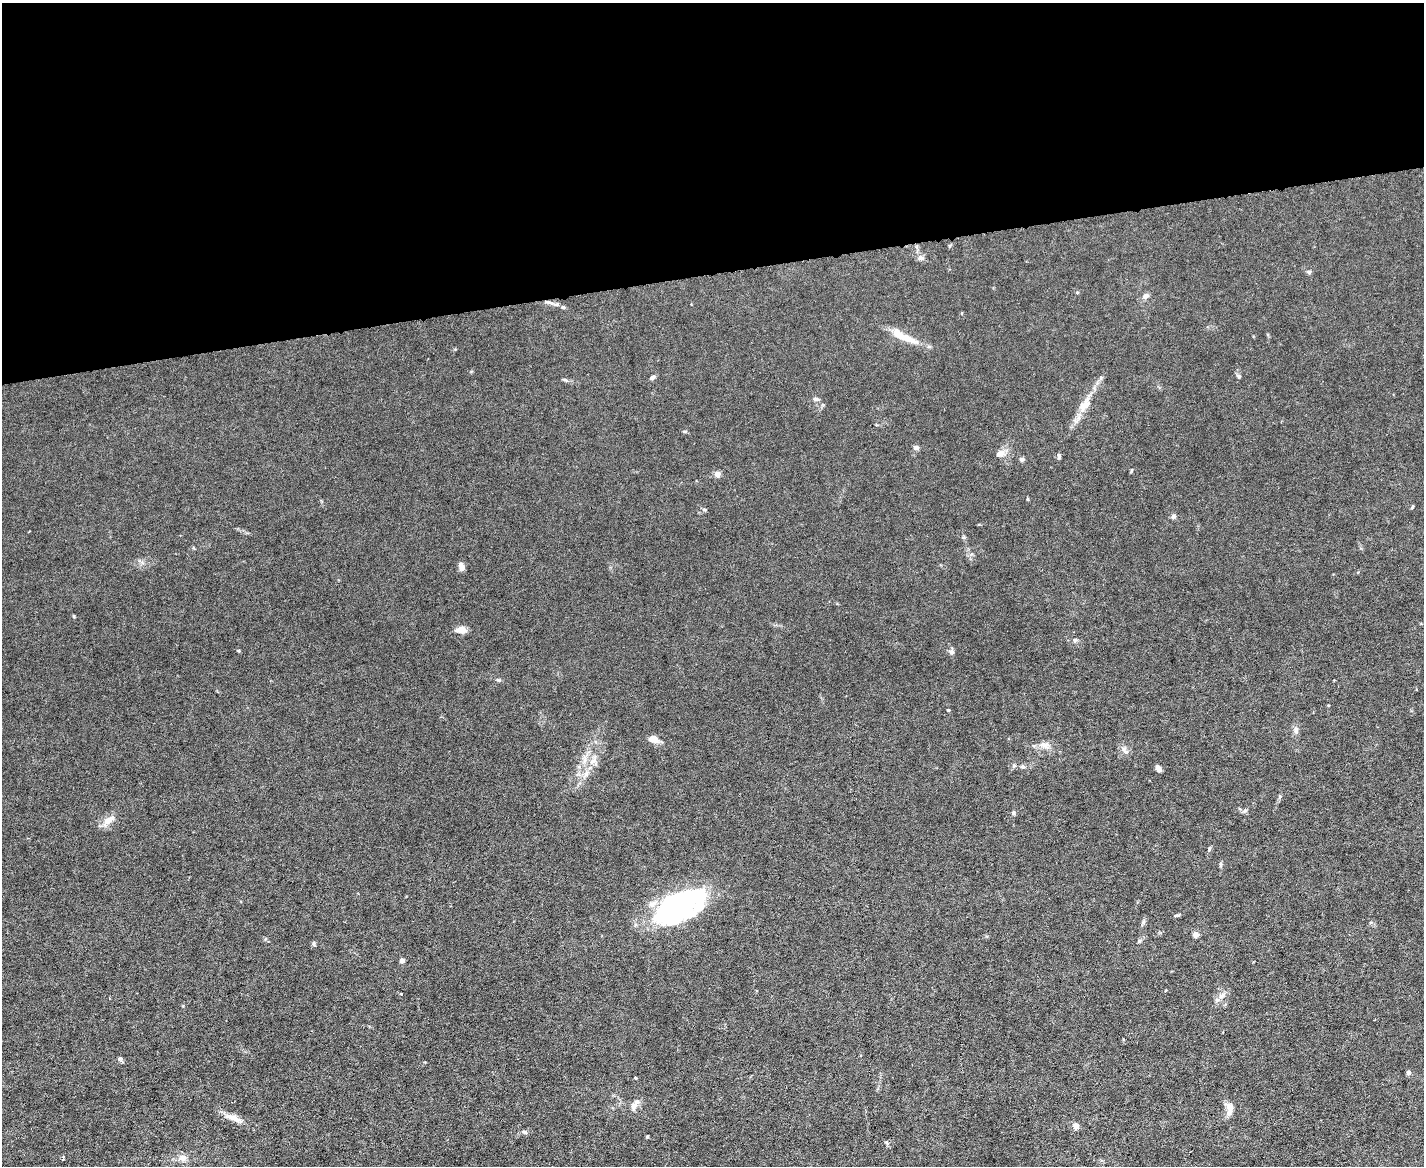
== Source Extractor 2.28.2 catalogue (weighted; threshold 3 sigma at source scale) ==
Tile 2 of 3 x 4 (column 2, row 1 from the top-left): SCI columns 1660-3081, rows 3493-4656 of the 4630 x 4656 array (HDU 1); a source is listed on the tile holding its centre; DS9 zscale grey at full resolution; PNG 1426 x 1168 px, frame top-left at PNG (2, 3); no overlay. Shown black and unused: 23% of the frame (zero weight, under 3 of 6 exposures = <1% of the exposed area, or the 3 px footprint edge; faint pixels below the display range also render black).
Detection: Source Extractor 2.28.2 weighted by HDU 2 'WHT'; one run over the whole footprint, this tile lists its part. Background 0.0197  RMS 0.0027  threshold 0.0112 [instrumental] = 3 sigma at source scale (4.09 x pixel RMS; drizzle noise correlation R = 1.36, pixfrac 0.8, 0.05/0.05 arcsec/px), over >= 5 px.
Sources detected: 64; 3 inside a brighter object's white glare — not listed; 3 inside a brighter listed object's ellipse — not listed separately; the other 58 listed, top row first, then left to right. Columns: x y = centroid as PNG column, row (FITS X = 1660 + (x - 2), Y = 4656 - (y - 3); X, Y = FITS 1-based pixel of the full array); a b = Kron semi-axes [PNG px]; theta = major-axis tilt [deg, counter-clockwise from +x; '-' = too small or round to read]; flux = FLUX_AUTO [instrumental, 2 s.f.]
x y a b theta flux
921 258 9 7 -10 0.85
1309 272 6 5 - 0.43
1077 292 4 4 - 0.25
1145 296 8 6 32 0.97
549 302 15 4 -10 0.99
563 307 6 5 - 0.4
908 338 35 9 -24 4.1
1239 376 6 5 - 0.43
652 377 7 4 31 0.66
815 399 7 5 -19 0.51
1085 405 27 10 59 3.8
916 447 7 5 -25 0.65
1000 454 12 8 22 1.5
1059 456 7 4 -83 0.47
1021 459 6 6 - 0.55
717 474 7 6 - 1.2
1412 507 6 3 54 0.25
704 509 5 5 - 0.37
1173 516 6 6 - 0.54
461 566 9 6 -67 1.3
74 616 5 3 - 0.23
461 630 13 7 0 2
238 650 5 3 - 0.22
951 652 6 6 - 0.81
499 680 7 4 -14 0.34
948 710 4 3 - 0.23
1296 729 10 6 -83 0.9
653 739 10 8 -15 2.1
1044 745 15 9 -11 1.8
1124 750 12 6 -60 0.98
584 760 11 5 79 1.3
1023 767 7 5 0 0.5
1158 769 7 4 -57 0.97
586 774 12 5 60 1.3
1245 811 7 5 22 0.53
1013 813 6 4 75 0.45
108 821 19 8 40 2.3
1209 849 5 4 - 0.32
1221 865 8 4 -90 0.41
678 906 30 26 -32 24
1177 915 9 3 9 0.33
1143 922 6 5 - 0.47
1195 935 7 6 - 0.94
1139 941 5 5 - 0.38
314 944 7 4 -77 0.38
402 961 6 5 - 0.71
401 994 2 2 - 0.23
1221 996 11 6 43 1.1
120 1058 6 5 - 0.41
1408 1072 6 5 - 0.56
635 1078 4 3 - 0.24
634 1105 9 8 - 1.2
1229 1111 18 7 71 1.6
236 1119 16 7 -28 1.8
1076 1126 5 5 - 1.8
525 1132 7 5 -16 0.5
182 1158 11 9 -1 1.5
63 1159 5 3 - 0.44
Unlisted compact peaks at least as high as the median listed source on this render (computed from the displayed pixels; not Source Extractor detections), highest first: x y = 647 1137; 1075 640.